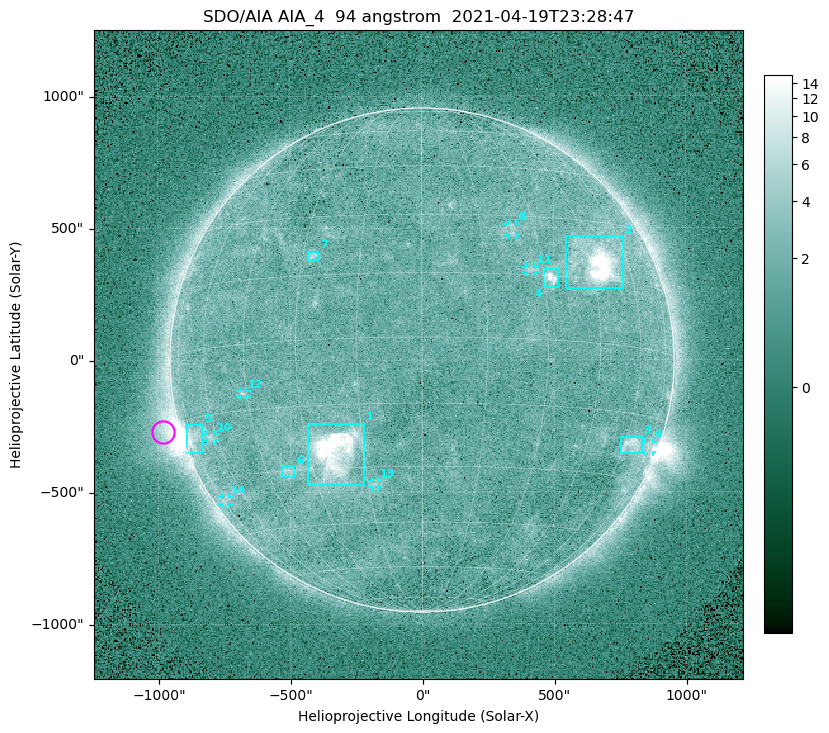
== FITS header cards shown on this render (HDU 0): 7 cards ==
TELESCOP= 'SDO/AIA '
INSTRUME= 'AIA_4   '
WAVELNTH=                   94
WAVEUNIT= 'angstrom'
DATE-OBS= '2021-04-19T23:28:47.12'
CTYPE1  = 'HPLN-TAN'
CTYPE2  = 'HPLT-TAN'

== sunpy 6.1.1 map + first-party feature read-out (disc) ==
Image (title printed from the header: SDO/AIA AIA_4  94 angstrom  2021-04-19T23:28:47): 512 x 512 px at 4.8 arcsec/px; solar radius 955 arcsec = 199 px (full disc in frame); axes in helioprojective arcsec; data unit not stated in the header (colour bar unlabelled)
Orientation: roll -0.138 deg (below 1 deg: not rotated)
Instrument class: DISC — disc imager (sunpy class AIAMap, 94 A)
Bright regions (active regions / flare kernels): reference = the median radial profile (limb darkening/brightening removed); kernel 5 px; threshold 5 sigma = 2.45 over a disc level ~1.75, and >= 1.15x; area >= 9 px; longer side >= 5 px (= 24 arcsec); searched inside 0.97 R_sun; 14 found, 14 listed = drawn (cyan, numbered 1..; 7 of them under ~33 arcsec drawn as corner ticks so the feature stays visible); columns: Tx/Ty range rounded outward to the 10 arcsec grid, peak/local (2 s.f.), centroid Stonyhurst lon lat
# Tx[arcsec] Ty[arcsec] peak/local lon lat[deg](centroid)
1 -430..-220 -470..-240 71 -22 -26
2 540..760 270..470 27 +47 +19
3 750..830 -360..-290 4.4 +64 -22
4 460..520 270..350 6.8 +32 +14
5 -900..-830 -350..-240 5.9 -73 -19
6 -540..-480 -440..-400 3 -38 -30
7 -430..-390 380..410 3.4 -27 +20
8 330..360 470..520 2.8 +23 +26
9 840..880 -350..-310 3 +74 -22
10 -820..-780 -300..-280 2.8 -63 -20
11 390..430 330..360 2.7 +27 +16
12 -690..-660 -140..-110 3.2 -46 -11
13 -190..-170 -480..-450 2.6 -13 -34
14 -760..-730 -550..-520 2.1 -73 -35
Off-limb structures (1.02-1.3 R_sun): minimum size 50 px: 5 found; the strongest spans PA ~90..115 deg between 1.02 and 1.22 R_sun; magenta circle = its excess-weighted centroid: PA ~105 deg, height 1.07 R_sun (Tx ~-980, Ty ~-270 arcsec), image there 4.6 x the reference